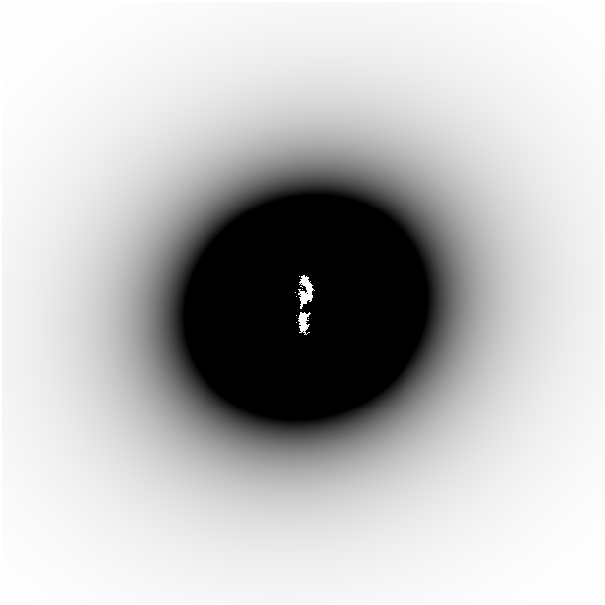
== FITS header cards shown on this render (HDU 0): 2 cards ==
NAXIS1  =                  601
NAXIS2  =                  601

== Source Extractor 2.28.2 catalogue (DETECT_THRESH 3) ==
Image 601 x 601 px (HDU 0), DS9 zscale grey, 1 PNG px = 1 image px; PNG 605 x 605 px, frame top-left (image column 1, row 601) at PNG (2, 2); no overlay
Background -2.38e-05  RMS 6.4e-06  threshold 1.91e-05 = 3 sigma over >= 5 px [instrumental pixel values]
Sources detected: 4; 2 with non-positive FLUX_AUTO (blend fragments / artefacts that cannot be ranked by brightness) are not listed; the other 2 listed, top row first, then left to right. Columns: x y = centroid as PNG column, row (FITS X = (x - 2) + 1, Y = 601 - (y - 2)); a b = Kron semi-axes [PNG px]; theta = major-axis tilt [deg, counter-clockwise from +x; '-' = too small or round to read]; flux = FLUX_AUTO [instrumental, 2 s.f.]
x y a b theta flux
307 285 14 5 -58 2.1
301 305 4 2 - 0.37
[2 non-positive-flux detections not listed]